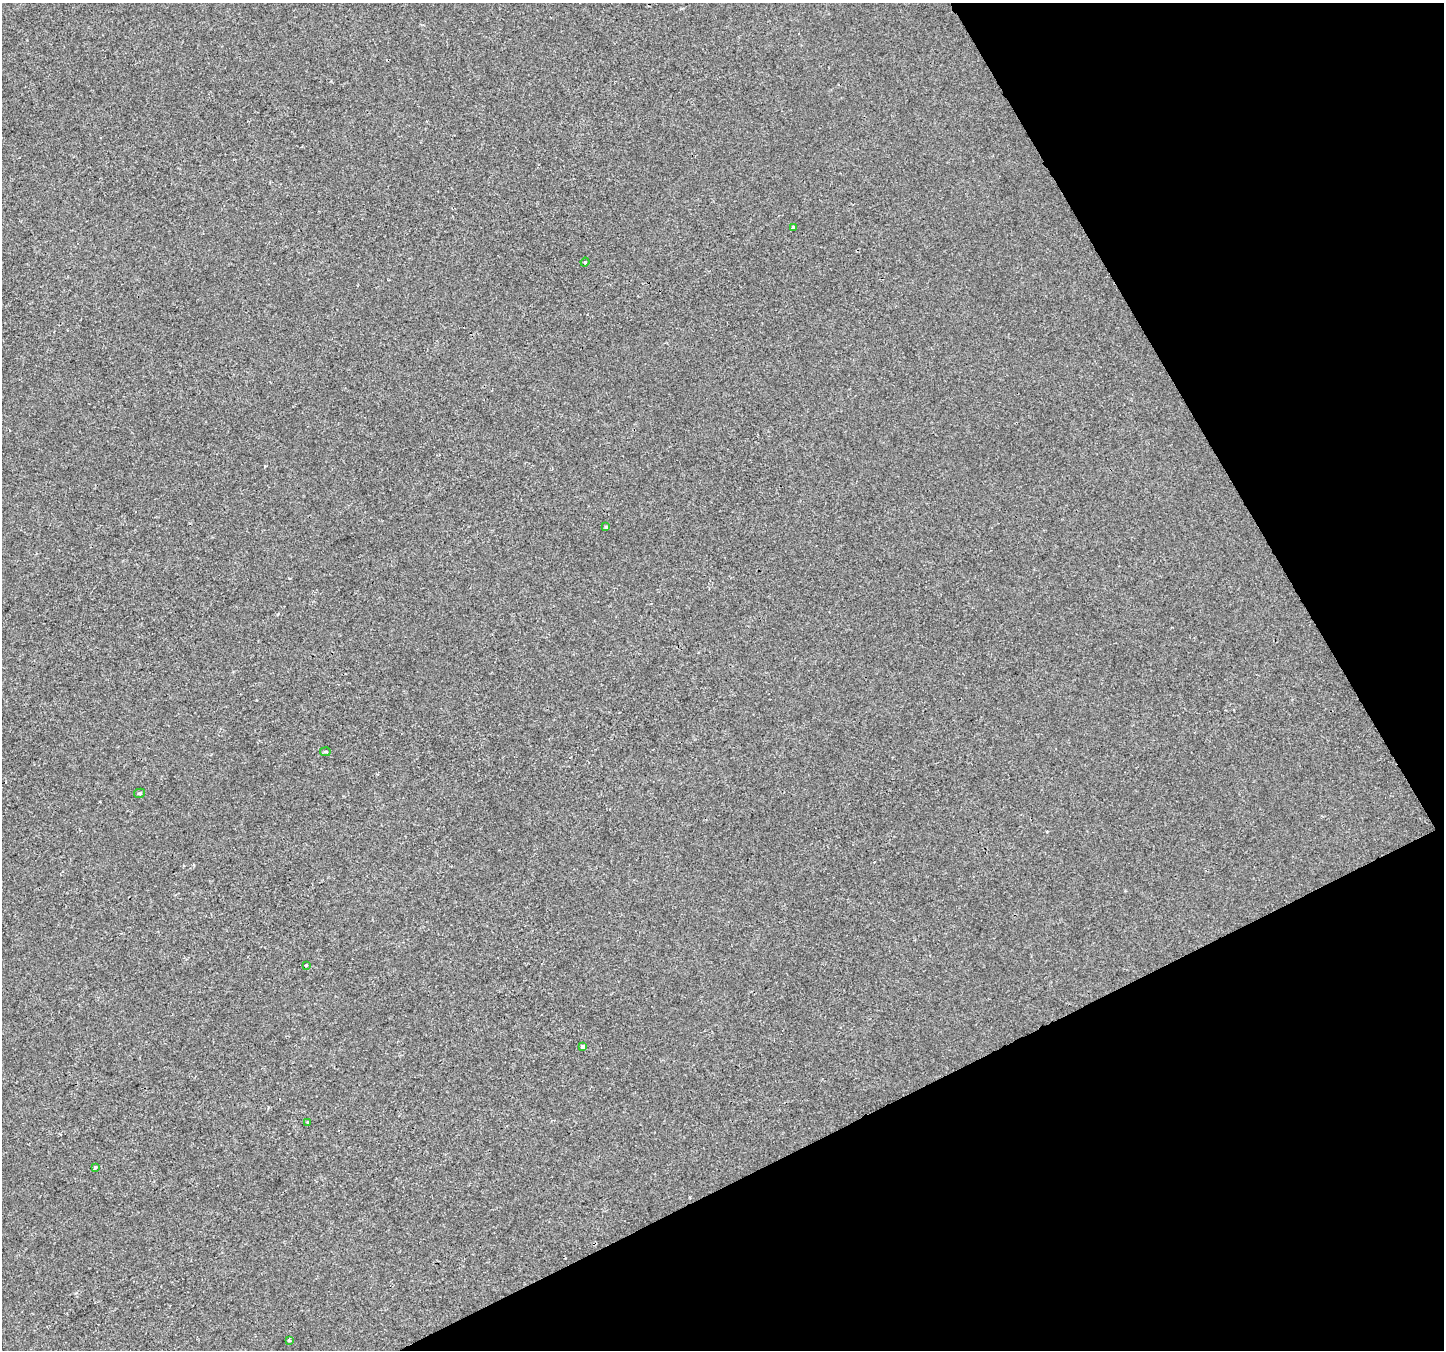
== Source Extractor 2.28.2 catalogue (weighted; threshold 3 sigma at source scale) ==
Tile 12 of 4 x 4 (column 4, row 3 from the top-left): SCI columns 4329-5770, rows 1450-2797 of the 5772 x 5655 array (HDU 1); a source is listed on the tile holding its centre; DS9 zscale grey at full resolution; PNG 1446 x 1352 px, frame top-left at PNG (2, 3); each listed source drawn as its Kron ellipse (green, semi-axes under 4 px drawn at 4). Shown black and unused: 25% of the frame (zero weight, under 2 of 3 exposures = <1% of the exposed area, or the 3 px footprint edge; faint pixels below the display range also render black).
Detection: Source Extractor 2.28.2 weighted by HDU 2 'WHT'; one run over the whole footprint, this tile lists its part. Background 2.47e-04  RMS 0.0042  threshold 0.019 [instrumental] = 3 sigma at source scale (4.5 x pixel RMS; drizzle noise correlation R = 1.50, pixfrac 1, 0.0396/0.0396 arcsec/px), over >= 5 px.
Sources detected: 12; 2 cosmic-ray / hot-pixel residue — neither listed nor drawn; the other 10 listed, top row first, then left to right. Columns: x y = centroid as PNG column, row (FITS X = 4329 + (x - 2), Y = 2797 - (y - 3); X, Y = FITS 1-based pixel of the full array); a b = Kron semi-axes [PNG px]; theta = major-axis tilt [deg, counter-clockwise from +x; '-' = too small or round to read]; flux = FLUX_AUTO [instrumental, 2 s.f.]
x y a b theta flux
793 227 3 3 - 0.99
585 262 4 3 - 0.4
606 527 3 3 - 1.8
325 752 5 3 - 0.62
140 793 5 4 - 0.63
306 965 3 3 - 0.42
583 1047 4 4 - 3.5
308 1122 3 3 - 0.52
95 1167 3 3 - 0.88
289 1340 3 3 - 0.7